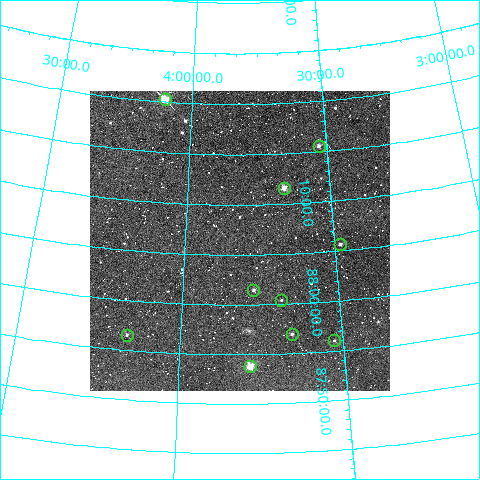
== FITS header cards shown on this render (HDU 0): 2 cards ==
NAXIS1  =                  300
NAXIS2  =                  300

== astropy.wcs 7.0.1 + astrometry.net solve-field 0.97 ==
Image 300 x 300 px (HDU 0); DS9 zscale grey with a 90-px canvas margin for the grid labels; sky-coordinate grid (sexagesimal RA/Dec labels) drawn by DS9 from the SOLVED WCS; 10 Tycho-2 reference stars matched to detected sources circled (green)
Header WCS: RA---TAN/DEC--TAN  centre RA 03:49:02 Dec +88:06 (57.26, +88.11 deg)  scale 6 arcsec/px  FOV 30.0' x 30.0'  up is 0 deg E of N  parity normal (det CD < 0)
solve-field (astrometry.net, Tycho-2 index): VERIFIED the header's WCS against the Tycho-2 star catalogue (verified at 2 index scales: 8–10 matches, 0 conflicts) and refined it, rather than solving blind
Solved WCS: RA---TAN-SIP/DEC--TAN-SIP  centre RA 03:49:01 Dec +88:06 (57.26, +88.11 deg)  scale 5.98 arcsec/px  FOV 29.9' x 30.0'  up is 0 deg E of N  parity normal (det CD < 0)
The solver's refit moves the header's centre by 0.4 arcsec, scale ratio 0.9966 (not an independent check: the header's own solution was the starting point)
Tycho-2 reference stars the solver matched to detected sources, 10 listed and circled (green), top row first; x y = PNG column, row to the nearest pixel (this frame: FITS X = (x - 90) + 1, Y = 300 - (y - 91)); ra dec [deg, ICRS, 3 dp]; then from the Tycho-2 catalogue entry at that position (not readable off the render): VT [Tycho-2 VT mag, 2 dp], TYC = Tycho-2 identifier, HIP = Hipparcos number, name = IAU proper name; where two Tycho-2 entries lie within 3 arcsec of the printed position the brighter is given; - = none
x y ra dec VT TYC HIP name
165 99 61.570 +88.338 9.14 4629-53-1 - -
319 146 52.914 +88.260 10.58 4628-94-1 - -
284 188 54.914 +88.194 9.88 4628-78-1 - -
340 244 52.215 +88.094 10.77 4624-1109-1 - -
253 290 56.583 +88.024 10.97 4624-1121-1 - -
281 300 55.268 +88.007 11.90 4624-1122-1 - -
292 334 54.835 +87.949 11.15 4624-1104-1 - -
127 335 62.461 +87.942 11.73 4625-785-1 - -
334 340 52.889 +87.934 12.30 4624-1118-1 - -
250 366 56.787 +87.897 8.90 4624-1099-1 17673 -